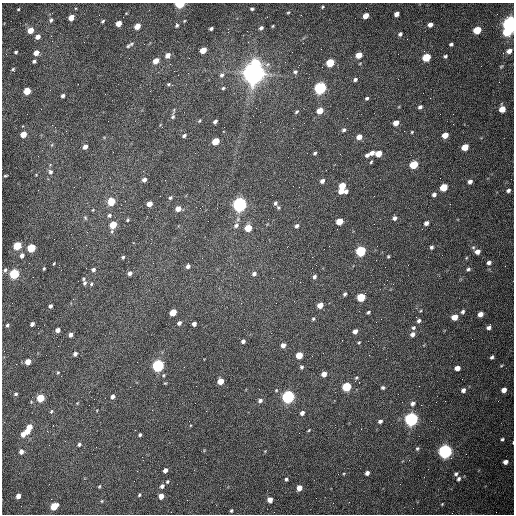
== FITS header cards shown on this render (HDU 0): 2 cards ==
NAXIS1  =                  512 /fastest changing axis
NAXIS2  =                  512 /next to fastest changing axis

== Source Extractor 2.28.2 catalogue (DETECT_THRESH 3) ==
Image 512 x 512 px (HDU 0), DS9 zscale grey, 1 PNG px = 1 image px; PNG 516 x 516 px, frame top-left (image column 1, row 512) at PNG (2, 3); no overlay
Background 1560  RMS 24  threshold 71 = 3 sigma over >= 5 px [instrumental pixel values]
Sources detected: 213; all 213 listed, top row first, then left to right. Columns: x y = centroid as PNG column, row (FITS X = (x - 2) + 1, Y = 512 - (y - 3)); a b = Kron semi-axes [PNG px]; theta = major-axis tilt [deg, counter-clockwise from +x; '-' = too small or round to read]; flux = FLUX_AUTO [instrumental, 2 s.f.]
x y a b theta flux
179 4 5 3 - 1.2e+05
322 7 3 3 - 1.7e+03
18 9 3 2 - 1.3e+03
252 9 4 3 - 2.5e+03
288 12 4 3 - 1.5e+03
397 14 5 4 - 7.7e+03
366 16 5 4 - 1.6e+04
71 18 5 4 - 1.8e+04
51 20 6 5 - 3.5e+03
103 21 5 3 - 2.2e+03
184 21 4 3 - 1.3e+03
118 23 5 4 - 1.6e+04
510 24 6 5 - 1.1e+06
177 25 5 4 - 3.0e+03
430 25 4 4 - 7.0e+03
137 26 5 4 - 2.0e+04
273 26 3 3 - 1.5e+03
211 28 4 3 - 3.4e+03
261 28 5 4 - 4.0e+03
30 30 5 4 - 2.0e+04
477 30 5 5 - 5.4e+04
507 32 5 5 - 4.4e+04
400 34 5 4 - 4.1e+03
51 36 3 3 - 1.6e+03
38 37 5 4 - 9.4e+03
131 44 6 5 - 2.3e+03
451 44 4 3 - 3.4e+03
128 46 6 4 40 2.2e+03
321 49 2 2 - 8.0e+02
203 50 5 4 - 2.6e+04
509 51 6 5 - 8.9e+03
16 52 4 3 - 2.1e+03
36 53 5 4 - 1.2e+04
168 55 5 4 - 1.0e+04
359 55 5 4 - 2.3e+04
445 56 4 3 - 2.8e+03
426 57 5 5 - 6.1e+04
34 61 4 3 - 3.4e+03
156 61 5 4 - 1.6e+04
255 63 6 5 - 5.6e+04
330 63 5 5 - 6.9e+04
501 66 6 4 52 1.9e+03
13 69 4 3 - 2.0e+03
295 72 7 6 - 3.9e+03
253 73 8 7 - 2.2e+06
221 75 6 6 - 4.0e+03
355 79 5 4 - 3.8e+03
168 84 5 4 - 2.0e+03
223 88 4 4 - 1.9e+03
320 88 6 5 - 3.5e+05
27 91 5 4 - 4.4e+04
105 94 2 2 - 8.6e+02
63 96 4 3 - 3.9e+03
367 98 4 3 - 2.5e+03
420 107 4 4 - 3.7e+03
502 109 5 5 - 2.2e+04
320 111 5 4 - 2.3e+04
297 112 5 4 - 2.5e+03
173 117 5 5 - 2.7e+03
199 121 5 3 - 1.5e+03
215 121 4 3 - 4.1e+03
396 123 5 4 - 1.4e+04
293 128 2 2 - 7.5e+02
344 130 5 5 - 3.2e+03
412 132 4 3 - 1.5e+03
23 134 5 4 - 2.4e+04
184 135 4 3 - 3.0e+03
445 135 5 4 - 1.8e+04
359 137 5 4 - 1.3e+04
215 141 5 4 - 3.5e+04
85 147 5 4 - 8.1e+03
465 147 5 4 - 2.6e+04
315 153 4 3 - 2.5e+03
372 153 6 4 19 7.4e+03
378 154 5 4 - 2.2e+04
367 155 5 4 - 4.2e+03
371 162 4 3 - 1.8e+03
414 165 5 5 - 6.7e+04
50 172 6 6 - 4.6e+03
5 176 4 3 - 1.6e+03
144 180 5 4 - 6.1e+03
322 181 5 4 - 5.9e+03
470 182 5 4 - 5.8e+03
342 186 5 5 - 2.7e+04
299 187 2 2 - 9.0e+02
443 187 5 5 - 4.9e+04
508 190 5 4 - 4.0e+03
341 191 5 4 - 1.3e+04
346 191 4 3 - 4.3e+03
434 194 5 4 - 4.8e+03
170 198 5 4 - 2.6e+03
111 202 5 5 - 4.6e+04
275 203 6 5 - 3.9e+03
149 204 5 4 - 1.5e+04
239 204 6 5 - 7.2e+05
178 209 5 4 - 1.3e+04
109 215 6 5 - 3.6e+03
85 218 6 5 - 2.4e+03
394 218 5 4 - 4.7e+03
128 220 4 3 - 1.9e+03
339 221 5 4 - 2.9e+04
426 223 5 4 - 5.8e+03
113 225 6 4 67 4.2e+04
236 225 8 7 - 6.3e+03
296 226 5 4 - 4.0e+03
248 228 5 5 - 3.8e+04
17 246 5 5 - 7.0e+04
431 247 5 4 - 3.3e+03
31 248 5 5 - 8.2e+04
361 251 5 5 - 1.7e+05
477 252 6 5 - 9.9e+03
22 255 6 5 - 6.3e+03
388 256 4 3 - 1.7e+03
123 257 4 3 - 2.5e+03
54 263 3 2 - 1.2e+03
489 263 5 4 - 4.7e+03
188 266 5 4 - 5.4e+03
44 269 3 3 - 1.8e+03
468 269 6 4 29 2.9e+03
5 270 6 5 - 3.7e+03
93 270 5 4 - 3.9e+03
130 273 4 4 - 5.7e+03
14 274 5 5 - 1.4e+05
254 274 6 5 - 4.4e+03
314 277 5 4 - 3.9e+03
83 279 5 3 - 1.7e+03
85 283 6 5 - 3.6e+03
91 284 5 4 - 2.2e+03
345 294 4 4 - 2.7e+03
361 297 5 5 - 6.7e+04
276 303 2 2 - 8.6e+02
320 305 5 4 - 1.7e+04
50 306 4 3 - 4.3e+03
173 312 5 4 - 3.4e+04
368 312 4 3 - 2.4e+03
463 312 5 4 - 3.4e+03
480 314 5 4 - 1.1e+04
454 317 5 4 - 2.0e+04
313 319 5 4 - 2.2e+03
381 319 2 2 - 8.3e+02
419 321 6 5 - 3.9e+03
179 323 5 4 - 4.5e+03
32 324 4 4 - 5.6e+03
194 324 4 4 - 6.3e+03
7 325 4 3 - 2.7e+03
413 328 6 5 - 3.1e+03
489 328 4 4 - 5.2e+03
58 330 4 4 - 7.0e+03
355 331 5 4 - 6.8e+03
412 334 6 5 - 6.8e+03
71 335 4 4 - 6.0e+03
243 341 4 4 - 5.0e+03
359 342 4 3 - 1.5e+03
283 345 5 5 - 8.3e+03
75 354 4 4 - 4.9e+03
299 355 5 5 - 3.1e+04
492 357 5 3 - 3.1e+03
28 362 5 4 - 1.4e+04
158 366 5 5 - 3.5e+05
501 366 5 3 - 1.4e+03
302 367 5 4 - 2.8e+03
457 368 5 4 - 1.2e+04
58 372 4 3 - 1.5e+03
324 374 5 4 - 1.1e+04
164 375 4 4 - 1.8e+03
356 378 5 4 - 1.8e+03
220 381 5 4 - 2.2e+04
165 383 5 3 - 1.2e+03
346 387 5 5 - 1.1e+05
383 388 5 4 - 2.5e+03
276 390 5 4 - 1.5e+03
463 390 5 4 - 5.6e+03
504 390 5 4 - 1.0e+04
16 394 4 4 - 2.4e+03
112 397 5 4 - 5.8e+03
288 397 5 5 - 4.3e+05
40 398 5 5 - 5.0e+04
260 401 5 5 - 4.0e+03
413 403 6 5 - 4.8e+03
51 411 5 4 - 2.0e+03
302 413 5 4 - 5.9e+03
411 419 6 5 - 5.7e+05
189 421 2 2 - 5.0e+02
380 421 5 4 - 4.3e+03
29 427 4 4 - 1.7e+04
309 430 4 3 - 1.4e+03
27 431 5 4 - 1.5e+04
23 434 5 4 - 1.0e+04
140 435 3 3 - 2.7e+03
502 439 4 4 - 2.4e+03
79 444 5 5 - 3.0e+03
417 448 5 4 - 2.2e+03
445 451 6 5 - 6.4e+05
21 452 5 5 - 6.4e+03
505 462 4 4 - 7.8e+03
165 470 4 4 - 7.2e+03
367 473 4 4 - 6.0e+03
456 474 6 5 - 3.4e+03
286 479 5 4 - 2.7e+03
459 479 6 5 - 3.5e+03
167 481 4 3 - 1.9e+03
99 486 4 3 - 1.7e+03
162 486 4 4 - 4.7e+03
299 488 5 4 - 1.3e+04
139 495 4 3 - 1.8e+03
18 496 5 4 - 9.7e+03
161 496 5 4 - 1.4e+04
316 498 2 2 - 3.2e+03
270 500 5 4 - 1.3e+04
102 501 5 3 - 1.4e+03
442 504 5 3 - 1.4e+03
54 506 6 5 - 4.1e+04
231 511 4 3 - 2.1e+03
At the frame edge (FLAGS 8, measured only in part): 3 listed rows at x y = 179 4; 510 24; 502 439